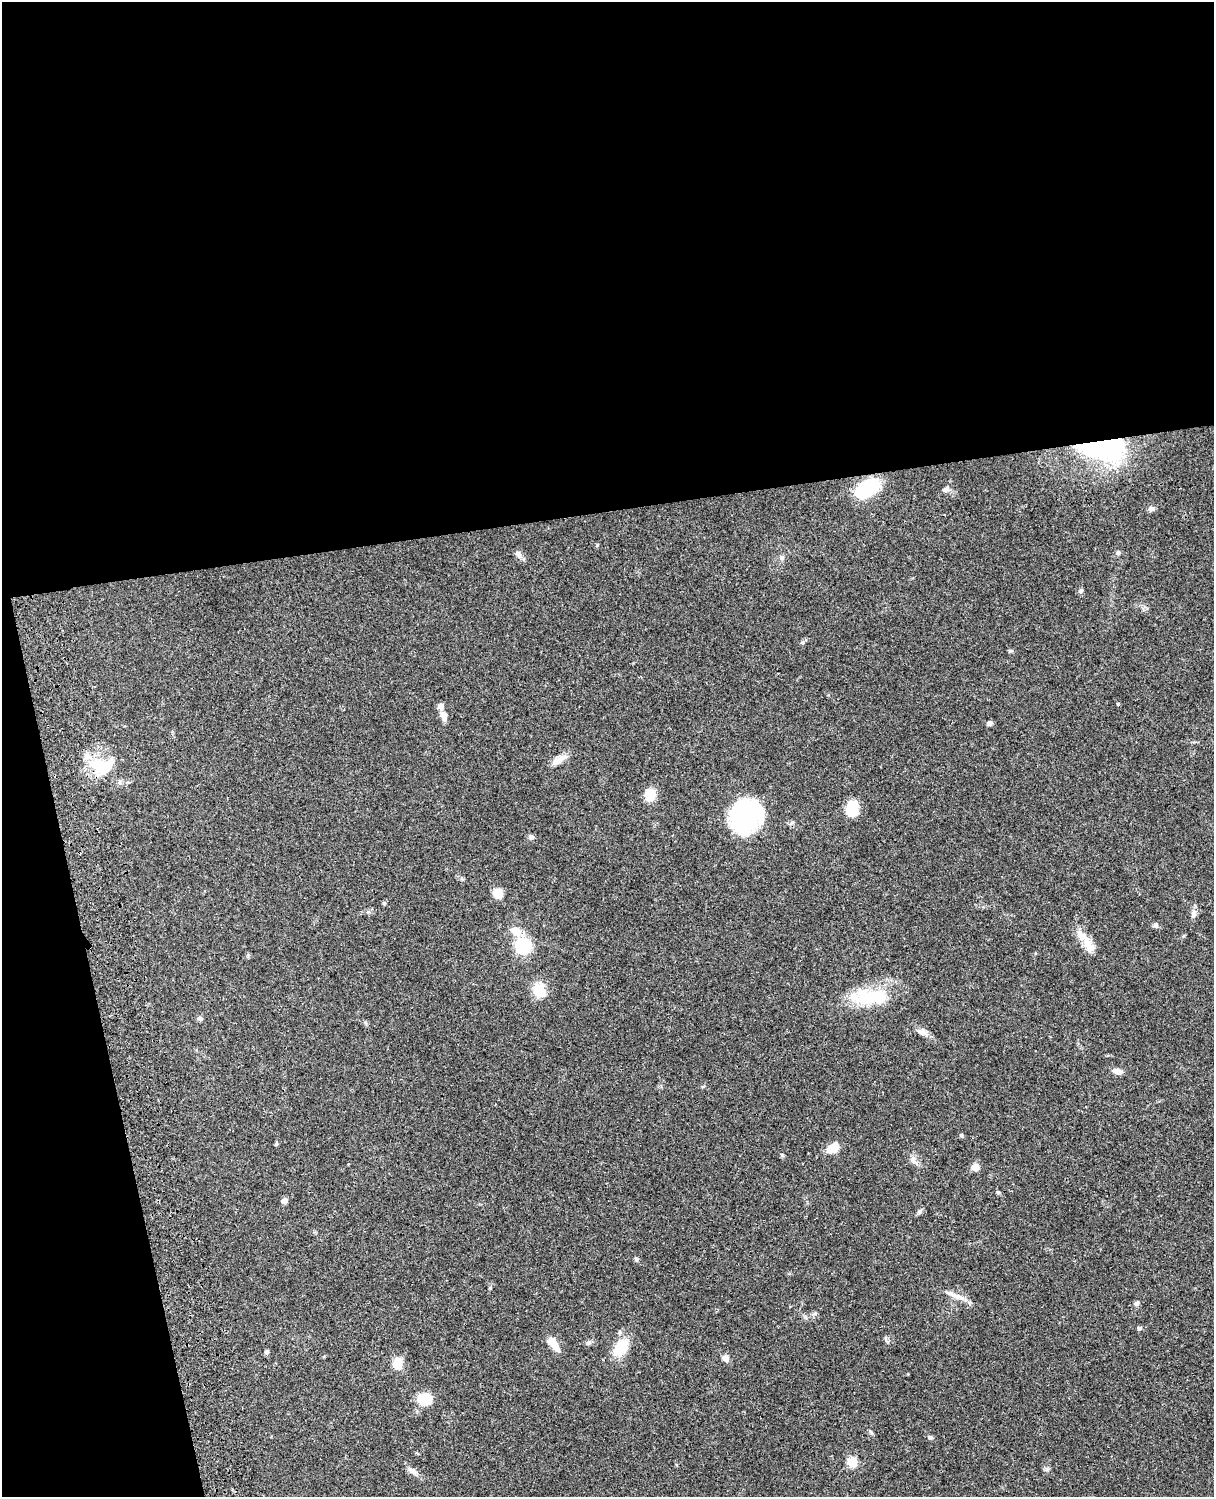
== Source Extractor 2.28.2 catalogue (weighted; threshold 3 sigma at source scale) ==
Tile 1 of 4 x 3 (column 1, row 1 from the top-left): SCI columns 121-1332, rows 3269-4763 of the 5087 x 4929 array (HDU 1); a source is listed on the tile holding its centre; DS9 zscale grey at full resolution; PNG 1216 x 1499 px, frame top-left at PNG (2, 2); no overlay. Shown black and unused: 39% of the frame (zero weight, under 3 of 4 exposures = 6% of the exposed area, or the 3 px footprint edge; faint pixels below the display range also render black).
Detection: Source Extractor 2.28.2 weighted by HDU 2 'WHT'; one run over the whole footprint, this tile lists its part. Background 0.0756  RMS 0.0057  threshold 0.0257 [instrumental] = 3 sigma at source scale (4.5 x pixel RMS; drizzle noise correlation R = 1.50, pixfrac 1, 0.05/0.05 arcsec/px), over >= 5 px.
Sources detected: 57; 1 inside a brighter object's white glare — not listed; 1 inside a brighter listed object's ellipse — not listed separately; the other 55 listed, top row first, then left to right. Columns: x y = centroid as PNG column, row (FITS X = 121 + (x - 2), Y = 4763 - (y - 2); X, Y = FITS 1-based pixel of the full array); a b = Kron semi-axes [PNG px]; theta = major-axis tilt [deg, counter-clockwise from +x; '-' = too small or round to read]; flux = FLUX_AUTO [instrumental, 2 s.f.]
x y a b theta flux
1103 447 47 19 -2 100
868 488 20 12 29 44
946 489 8 5 44 1.7
1151 509 8 6 19 2
1118 553 6 5 - 1.1
518 554 11 7 -51 2.3
782 558 7 5 23 1.3
1081 591 7 5 67 1
1010 651 7 4 6 0.77
444 716 11 8 -76 3.3
990 723 6 5 - 1.6
558 760 20 8 36 4.8
98 766 29 16 -36 19
650 795 11 10 - 11
852 808 16 12 79 13
747 815 34 28 59 68
531 837 7 6 - 1.3
498 893 7 7 - 10
384 903 5 4 - 0.69
1194 913 11 7 -84 2.3
1155 925 7 5 60 1
515 931 13 9 -22 5.8
1089 945 24 12 -64 8.3
523 946 7 7 - 98
539 991 18 14 -75 10
869 997 47 17 0 28
200 1019 8 5 -15 1.2
922 1032 13 8 -19 3.1
1118 1071 12 6 -13 3.4
962 1135 6 3 -90 0.66
276 1144 5 4 - 0.77
832 1148 15 9 36 7.1
782 1155 6 5 - 0.77
913 1160 11 6 -66 2.2
975 1167 7 7 - 4.3
998 1192 6 4 -43 0.79
284 1201 6 6 - 2.5
920 1212 8 5 71 1.1
636 1259 6 5 - 0.85
490 1288 4 4 - 0.57
959 1297 17 7 -24 4.3
1137 1303 6 5 - 1.5
1139 1329 6 6 - 0.92
620 1332 6 5 - 0.98
886 1339 7 4 -71 0.96
554 1344 19 8 -54 6.6
621 1347 19 12 53 15
266 1352 5 5 - 1.3
726 1358 9 7 -73 2.5
398 1363 11 9 78 9.5
425 1399 14 11 4 13
871 1432 8 4 -53 0.89
930 1438 6 5 - 0.99
852 1462 5 5 - 27
412 1471 13 6 -38 2.6
Overlapping masked pixels (flux is a lower limit): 2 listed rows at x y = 1103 447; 98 766
Unlisted compact peaks at least as high as the median listed source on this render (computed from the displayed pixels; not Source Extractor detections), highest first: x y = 1118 704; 1047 1469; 803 642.